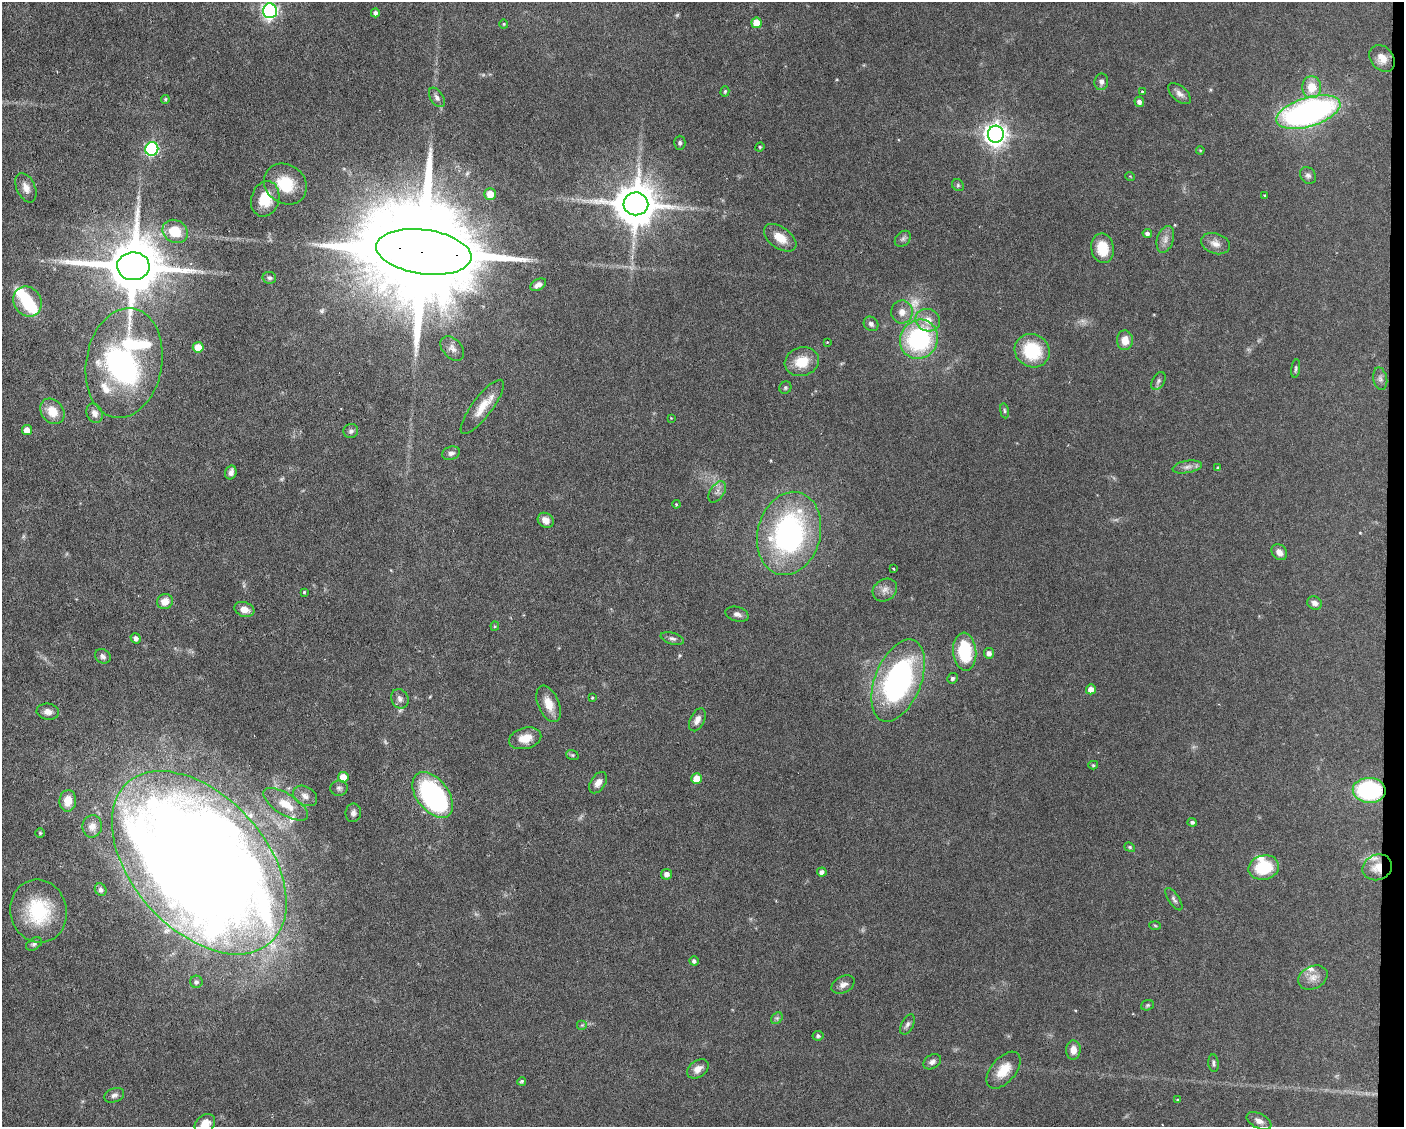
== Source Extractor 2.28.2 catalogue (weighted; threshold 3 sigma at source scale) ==
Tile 6 of 3 x 4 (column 3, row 2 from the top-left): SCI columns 2914-4315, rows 2253-3377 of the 4529 x 4503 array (HDU 1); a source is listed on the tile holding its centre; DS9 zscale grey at full resolution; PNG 1406 x 1129 px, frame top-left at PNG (2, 2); each listed source drawn as its Kron ellipse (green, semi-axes under 4 px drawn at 4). Shown black and unused: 1% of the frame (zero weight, under 3 of 6 exposures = <1% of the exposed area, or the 3 px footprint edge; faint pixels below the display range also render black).
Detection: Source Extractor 2.28.2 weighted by HDU 2 'WHT'; one run over the whole footprint, this tile lists its part. Background 0.0625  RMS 0.0034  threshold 0.0138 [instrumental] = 3 sigma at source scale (4.09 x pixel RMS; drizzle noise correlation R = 1.36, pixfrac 0.8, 0.05/0.05 arcsec/px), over >= 5 px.
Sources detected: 150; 4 too faint to see at this stretch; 3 inside a brighter object's white glare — neither listed nor drawn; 5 inside a brighter listed object's ellipse — not listed separately; the other 138 listed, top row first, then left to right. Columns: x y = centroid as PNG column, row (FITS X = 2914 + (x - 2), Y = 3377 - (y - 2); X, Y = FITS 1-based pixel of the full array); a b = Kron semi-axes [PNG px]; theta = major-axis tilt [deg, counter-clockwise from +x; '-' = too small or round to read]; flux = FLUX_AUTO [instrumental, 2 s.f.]
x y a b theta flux
270 11 7 7 - 87
375 13 4 4 - 0.98
756 23 5 5 - 5.4
504 24 4 4 - 0.34
1382 58 15 11 -49 3.2
1101 82 8 7 - 1.2
1312 87 11 9 -85 5.8
725 91 5 4 - 0.45
1142 91 3 2 - 0.3
1179 94 14 7 -41 1.7
437 97 11 6 -57 1.3
165 99 4 3 - 0.41
1139 102 5 4 - 1
1308 112 33 14 17 100
996 134 8 8 - 230
680 143 7 5 88 0.64
760 147 5 4 - 0.37
152 149 7 6 - 45
1200 150 4 3 - 0.25
1308 175 9 7 -50 0.96
1130 176 5 3 - 0.22
285 184 22 19 -36 10
958 185 6 5 - 0.53
26 188 15 9 -65 2.4
490 194 6 5 - 3.8
1265 195 3 3 - 0.4
265 199 18 14 73 8.4
636 204 12 11 - 1200
175 231 13 11 -30 8.3
1147 233 5 4 - 0.87
780 238 18 10 -36 4.5
903 239 9 6 45 0.87
1165 239 14 8 72 2
1215 244 15 10 -19 2.5
1103 248 15 11 -82 7.6
424 252 48 22 -8 14000
133 266 16 14 1 2400
269 278 7 6 - 0.74
538 285 9 5 29 1.3
27 301 16 13 -58 10
902 312 11 11 - 2.6
928 320 12 11 - 3.6
871 324 8 6 -46 1
919 339 20 18 57 40
1125 340 10 8 -87 3.3
827 342 3 3 - 0.28
198 347 5 5 - 4.7
452 348 14 9 -48 1.9
1032 351 18 16 -34 16
802 362 17 14 18 6.8
124 363 55 38 80 89
1296 368 9 4 82 0.59
1380 379 11 7 -78 1.2
1158 381 10 6 61 0.88
785 388 6 5 - 0.52
482 407 33 10 53 5.5
52 411 14 11 -50 5.2
1004 411 7 4 -81 0.52
95 413 10 7 -65 1.8
671 418 3 3 - 0.2
27 430 5 5 - 2.6
351 431 7 7 - 0.83
451 453 9 6 14 1.1
1187 467 14 6 10 1.6
1218 468 3 3 - 0.29
231 472 7 5 69 1.3
717 492 12 7 57 1.4
676 504 4 4 - 0.31
546 520 8 7 - 2.5
789 533 42 31 76 69
1279 552 9 7 -48 1.9
894 569 3 2 - 0.25
885 590 13 10 34 2.1
304 592 3 3 - 0.32
165 602 8 7 - 3.2
1315 603 7 6 - 1.4
244 609 10 7 -18 2.5
737 614 12 7 -17 1.3
495 626 4 4 - 0.32
136 638 5 5 - 1.3
672 639 12 5 -16 1
965 652 19 11 -85 16
989 653 5 5 - 1.3
103 656 8 6 -36 1.1
952 678 5 5 - 0.76
898 681 43 23 68 66
1091 689 5 5 - 2.3
592 698 4 3 - 0.31
400 699 10 8 -61 1.3
549 704 19 10 -67 4.4
48 712 11 8 -9 1.9
697 720 12 7 65 1.9
525 738 16 10 14 4.4
572 755 6 5 - 0.47
1093 765 5 4 - 0.42
343 777 5 5 - 4.5
697 779 5 5 - 5.7
598 783 11 7 58 2
339 788 8 7 - 0.96
1369 790 16 12 -3 34
433 795 26 16 -52 62
305 796 13 9 -31 2
68 801 11 8 84 4.4
286 804 25 10 -32 5.8
353 813 9 8 - 1.2
1192 822 4 4 - 0.78
92 826 11 10 - 2.4
40 833 5 5 - 0.42
1130 847 5 4 - 0.45
199 863 107 67 -48 1000
1377 867 15 12 23 4.3
1264 868 15 12 13 13
822 872 5 4 - 1.2
667 874 5 5 - 1.5
101 890 6 5 - 0.84
1174 899 13 5 -57 0.98
38 911 32 28 -76 22
1155 926 6 3 -3 0.33
34 944 8 5 32 0.78
694 961 4 4 - 0.78
1313 978 15 11 26 2.9
196 982 6 6 - 0.9
843 985 12 8 29 1.8
1147 1005 6 5 - 0.47
777 1018 6 5 - 0.65
907 1024 11 6 61 0.99
582 1025 5 5 - 0.46
818 1036 5 5 - 0.71
1073 1050 9 7 88 2.8
932 1062 9 7 31 1.2
1214 1063 9 5 -84 0.74
698 1069 12 8 35 2.3
1003 1070 22 12 49 6.3
522 1081 4 4 - 0.51
114 1095 10 7 20 1.1
1178 1100 4 3 - 0.3
1259 1121 13 7 -26 1.9
205 1124 11 8 39 3.1
Overlapping masked pixels (flux is a lower limit): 3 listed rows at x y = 424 252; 1369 790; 1377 867
Isophote crosses this tile's border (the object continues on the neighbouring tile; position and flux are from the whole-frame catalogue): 2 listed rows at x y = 270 11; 205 1124